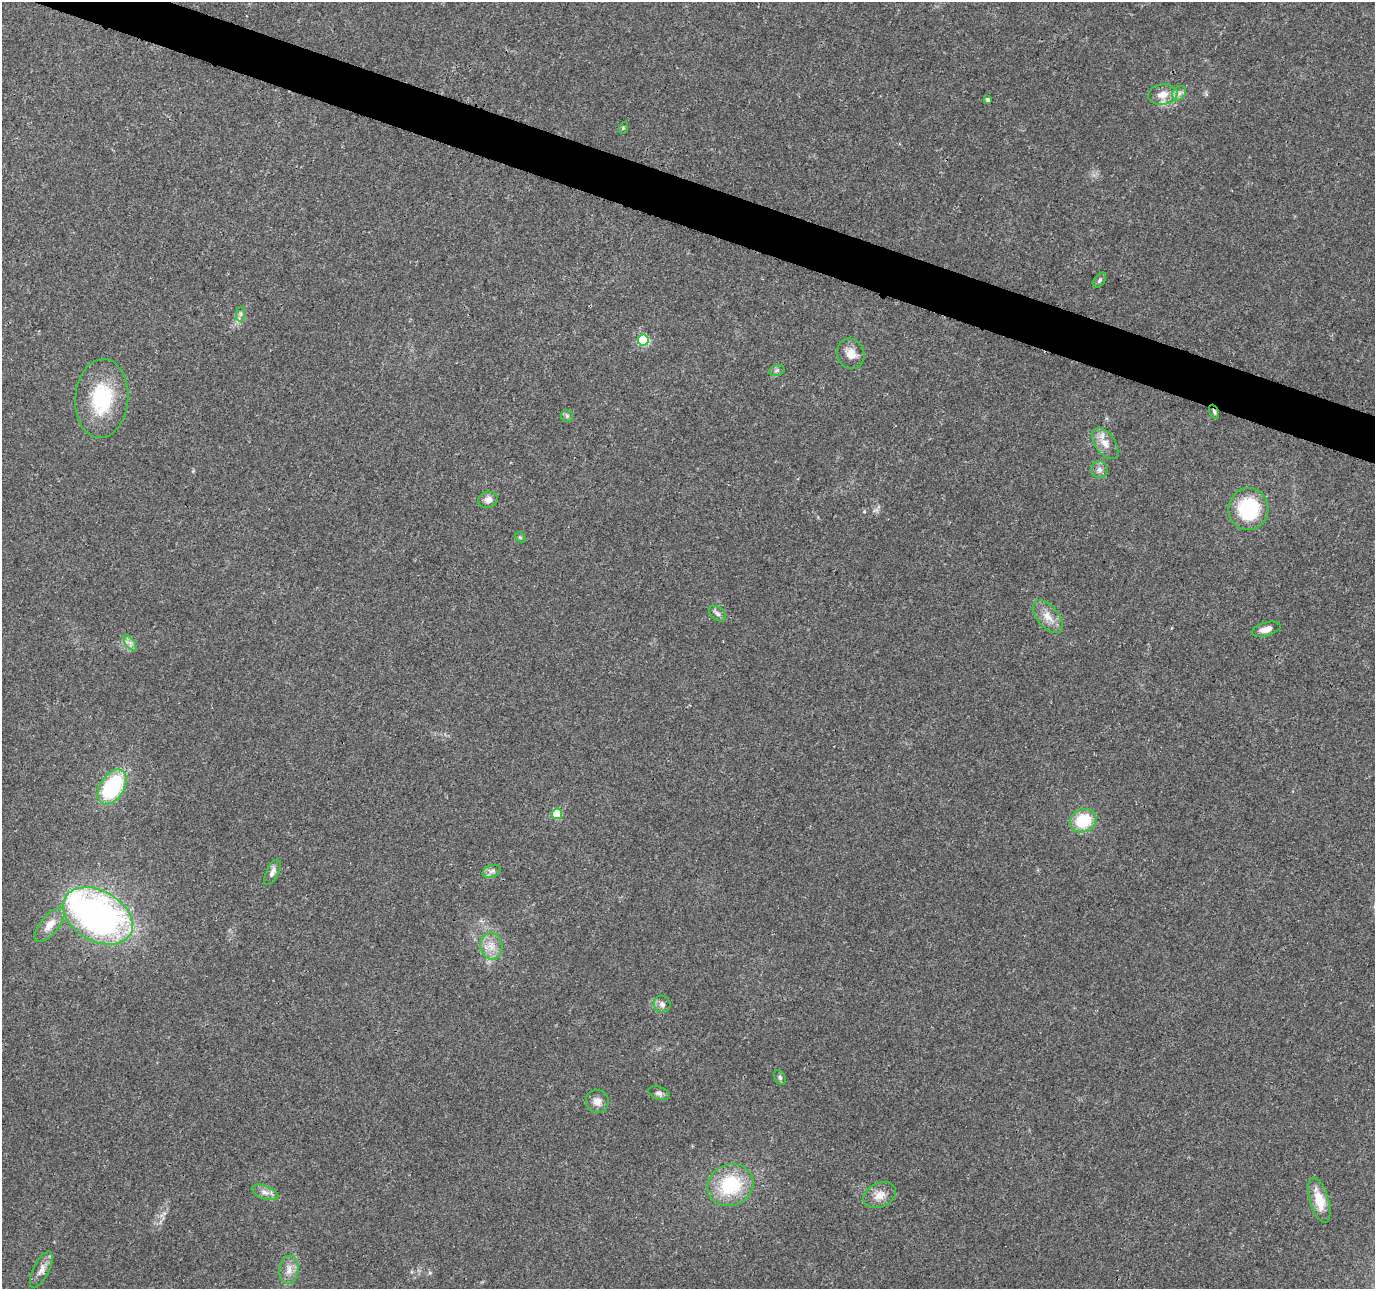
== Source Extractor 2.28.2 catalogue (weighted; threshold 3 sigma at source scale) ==
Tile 11 of 4 x 4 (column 3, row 3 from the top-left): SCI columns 2750-4122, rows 1505-2791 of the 5505 x 5644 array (HDU 1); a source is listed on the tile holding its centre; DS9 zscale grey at full resolution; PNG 1377 x 1291 px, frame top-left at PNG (2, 2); each listed source drawn as its Kron ellipse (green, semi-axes under 4 px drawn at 4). Shown black and unused: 3% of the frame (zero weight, under 3 of 4 exposures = <1% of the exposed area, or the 3 px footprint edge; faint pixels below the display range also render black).
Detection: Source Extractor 2.28.2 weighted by HDU 2 'WHT'; one run over the whole footprint, this tile lists its part. Background 0.0464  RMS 0.0039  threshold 0.0174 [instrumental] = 3 sigma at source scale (4.5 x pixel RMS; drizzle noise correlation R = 1.50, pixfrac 1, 0.0396/0.0396 arcsec/px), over >= 5 px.
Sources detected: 42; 1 inside a brighter object's white glare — neither listed nor drawn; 2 inside a brighter listed object's ellipse — not listed separately; the other 39 listed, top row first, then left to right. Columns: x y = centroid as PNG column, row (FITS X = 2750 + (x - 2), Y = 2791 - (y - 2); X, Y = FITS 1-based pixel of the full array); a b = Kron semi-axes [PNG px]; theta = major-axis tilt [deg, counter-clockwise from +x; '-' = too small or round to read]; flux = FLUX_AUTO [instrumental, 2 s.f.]
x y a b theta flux
1179 93 8 6 45 1.5
1163 94 15 10 8 4.6
988 100 4 3 - 0.81
623 128 6 3 73 0.49
1099 280 9 5 53 0.9
240 314 7 4 89 0.89
643 340 5 5 - 31
851 354 15 13 -65 4.2
777 370 8 5 18 0.9
102 398 39 26 85 26
1214 412 7 4 -66 0.72
567 416 6 6 - 0.75
1105 443 17 10 -54 3.9
1099 470 8 8 - 1.7
488 500 10 8 18 2.6
1248 509 21 20 - 27
520 537 6 4 -43 0.51
717 614 9 6 -40 1.4
1048 617 19 10 -51 4.7
1266 629 15 6 17 3.3
130 643 9 4 -53 1.2
112 787 19 12 56 34
557 814 5 5 - 17
1083 821 14 11 27 16
492 871 9 6 20 1.5
272 872 14 6 65 1.9
98 916 37 25 -30 150
50 925 21 9 51 4.8
491 946 13 11 -79 4.5
662 1004 8 8 - 1.6
780 1077 8 5 -64 0.82
659 1093 11 6 -18 1.2
597 1101 12 11 - 2.9
730 1185 23 20 23 24
265 1192 14 6 -19 2.1
880 1195 17 12 23 4.4
1319 1200 23 9 -74 8.3
41 1270 20 8 63 2.9
289 1270 14 9 84 3.3
Overlapping masked pixels (flux is a lower limit): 1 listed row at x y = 1214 412